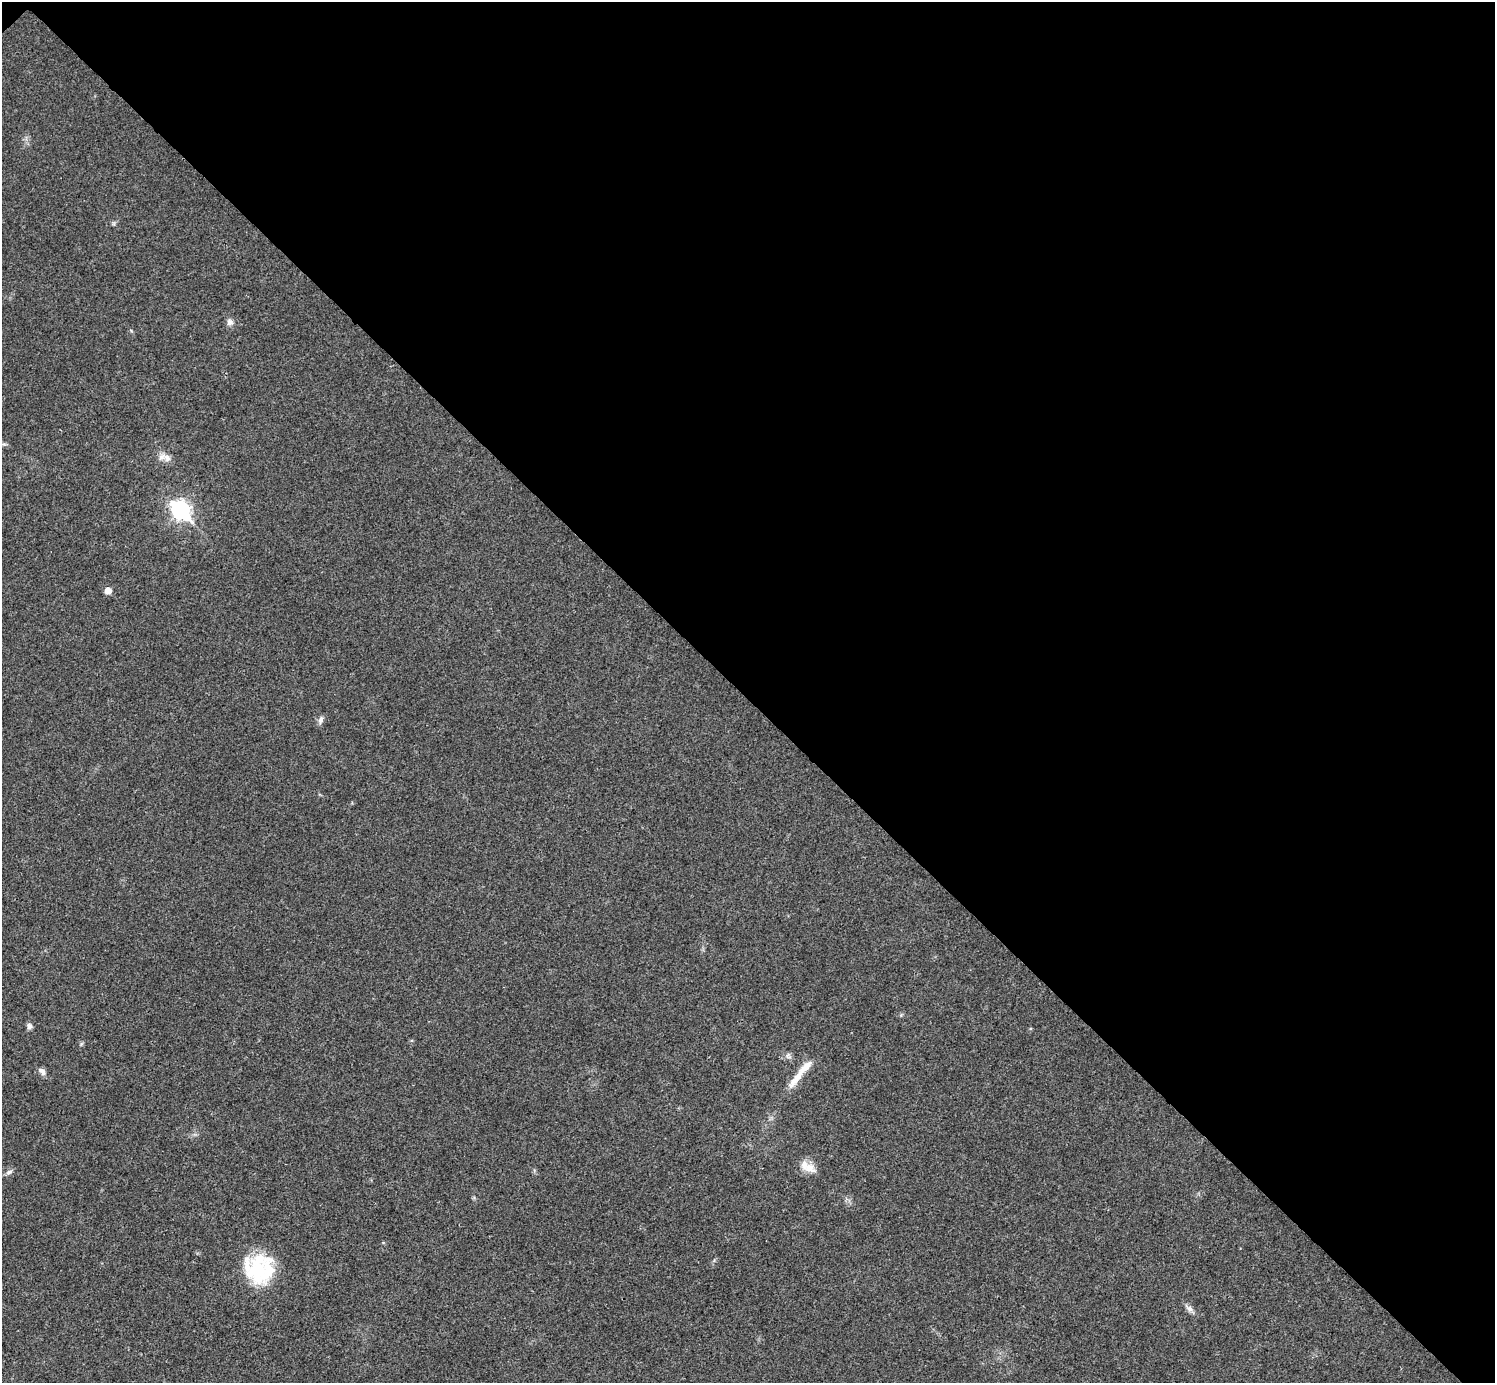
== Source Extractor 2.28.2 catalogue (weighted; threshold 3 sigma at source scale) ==
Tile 3 of 4 x 4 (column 3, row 1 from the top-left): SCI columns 2994-4486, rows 4444-5824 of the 5983 x 5983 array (HDU 1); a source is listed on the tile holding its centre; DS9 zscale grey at full resolution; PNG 1497 x 1385 px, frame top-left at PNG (2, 2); no overlay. Shown black and unused: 51% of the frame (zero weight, under 3 of 4 exposures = <1% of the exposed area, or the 3 px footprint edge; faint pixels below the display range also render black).
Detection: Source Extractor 2.28.2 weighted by HDU 2 'WHT'; one run over the whole footprint, this tile lists its part. Background 0.0192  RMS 0.004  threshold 0.0179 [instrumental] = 3 sigma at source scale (4.5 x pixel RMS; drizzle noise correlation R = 1.50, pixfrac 1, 0.05/0.05 arcsec/px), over >= 5 px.
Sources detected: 15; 3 inside a brighter listed object's ellipse — not listed separately; the other 12 listed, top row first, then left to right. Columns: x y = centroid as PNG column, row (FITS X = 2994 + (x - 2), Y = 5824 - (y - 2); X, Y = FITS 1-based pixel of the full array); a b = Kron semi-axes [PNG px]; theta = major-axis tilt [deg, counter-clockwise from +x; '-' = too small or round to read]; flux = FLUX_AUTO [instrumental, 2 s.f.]
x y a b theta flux
230 322 8 8 - 1.6
167 458 14 9 -46 2.4
180 510 9 7 -46 140
108 591 5 5 - 4.2
321 720 11 6 76 1.3
29 1026 8 6 -73 1.2
42 1071 11 6 -47 1.7
797 1077 39 8 54 6.3
809 1168 18 12 -17 4.8
9 1172 9 6 24 1.2
257 1270 37 29 -81 28
1190 1309 10 7 -45 1.5